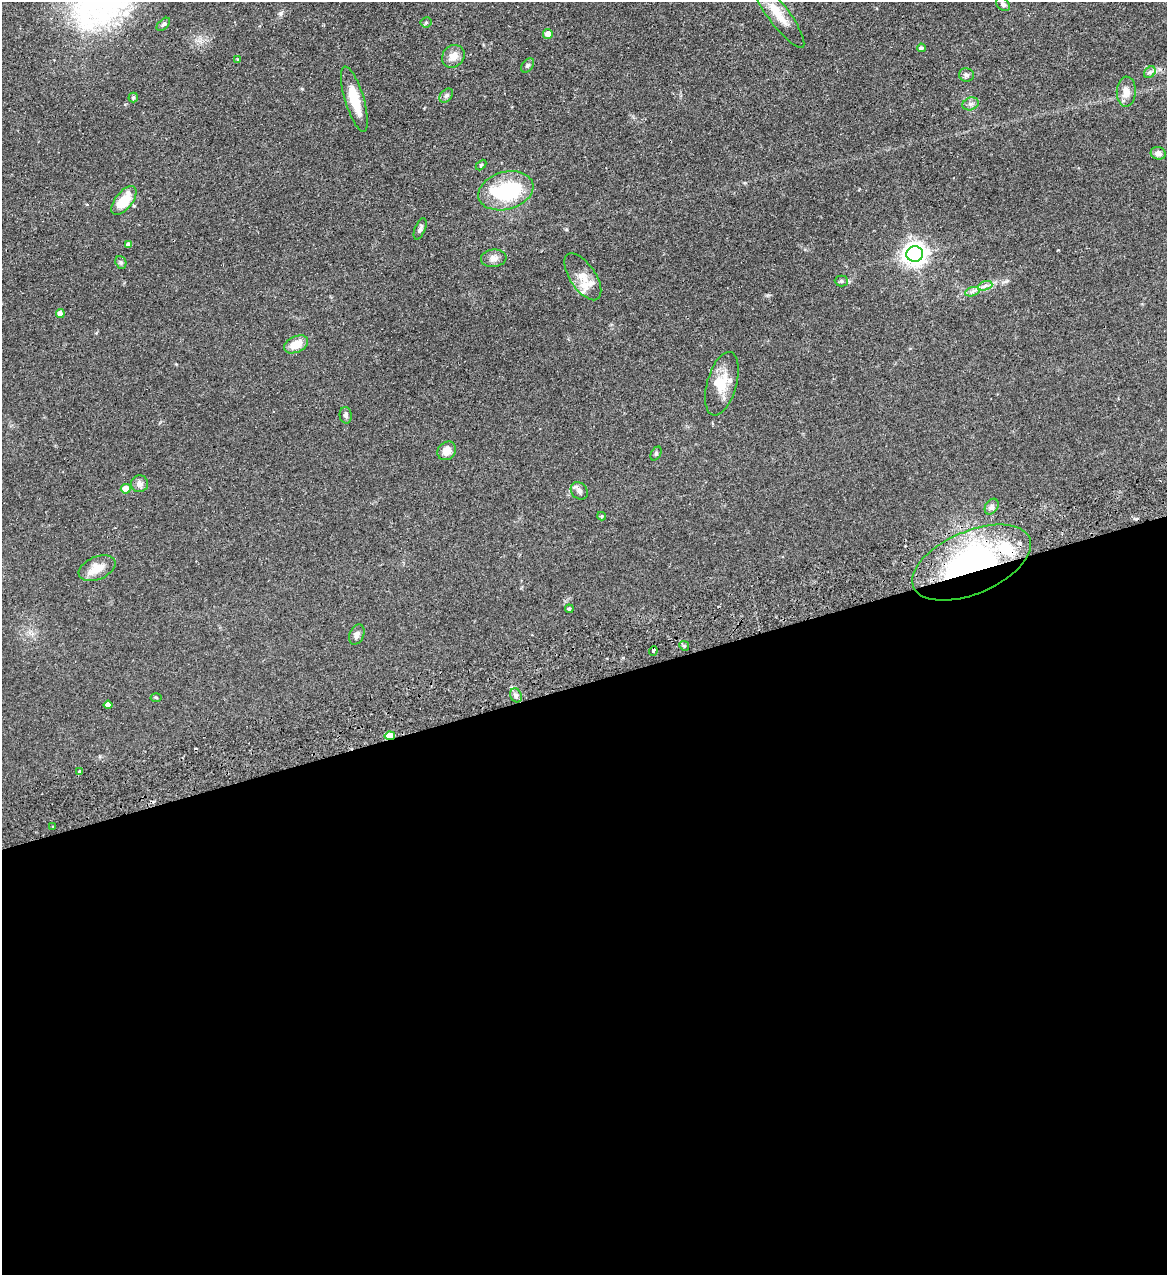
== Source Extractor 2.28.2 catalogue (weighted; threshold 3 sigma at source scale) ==
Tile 15 of 4 x 4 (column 3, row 4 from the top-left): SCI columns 2496-3660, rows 57-1329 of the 5107 x 5203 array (HDU 1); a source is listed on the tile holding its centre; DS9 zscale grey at full resolution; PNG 1169 x 1277 px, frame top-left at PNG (2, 2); each listed source drawn as its Kron ellipse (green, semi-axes under 4 px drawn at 4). Shown black and unused: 46% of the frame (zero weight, under 2 of 3 exposures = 3% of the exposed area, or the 3 px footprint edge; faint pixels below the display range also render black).
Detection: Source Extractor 2.28.2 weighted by HDU 2 'WHT'; one run over the whole footprint, this tile lists its part. Background 0.0555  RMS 0.005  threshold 0.0226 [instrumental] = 3 sigma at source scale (4.5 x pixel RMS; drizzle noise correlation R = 1.50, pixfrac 1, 0.05/0.05 arcsec/px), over >= 5 px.
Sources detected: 60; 1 inside a brighter object's white glare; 1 cosmic-ray / hot-pixel residue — neither listed nor drawn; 6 inside a brighter listed object's ellipse — not listed separately; the other 52 listed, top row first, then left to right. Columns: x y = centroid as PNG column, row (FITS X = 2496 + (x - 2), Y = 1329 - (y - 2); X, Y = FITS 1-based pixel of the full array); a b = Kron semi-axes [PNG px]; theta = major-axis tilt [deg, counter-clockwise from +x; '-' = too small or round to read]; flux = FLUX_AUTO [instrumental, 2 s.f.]
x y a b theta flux
1003 4 8 5 -41 1.2
777 13 43 10 -53 9.8
426 22 5 5 - 0.65
163 24 8 5 44 0.97
548 34 5 5 - 3.9
921 48 4 4 - 1.1
453 56 12 10 44 4.3
238 60 4 3 - 0.51
527 65 8 5 50 0.97
1150 72 6 5 - 0.98
966 75 7 6 - 1.2
1126 92 15 9 88 4.7
446 95 8 5 48 1.2
133 97 5 4 - 0.77
354 99 34 9 -73 12
971 104 8 6 20 1.4
1158 153 7 6 - 1.9
481 165 6 3 46 0.52
506 191 28 19 15 35
124 201 17 8 51 11
420 229 11 5 67 1.4
128 245 4 4 - 1.8
915 254 8 7 - 360
494 258 13 8 7 2.5
121 262 7 5 -69 0.84
583 277 27 12 -56 6.4
841 281 6 5 - 0.9
985 286 7 4 19 1.3
972 292 7 4 19 1.2
60 313 4 4 - 2.2
296 344 13 8 25 6.6
722 384 33 14 74 10
346 415 8 6 -85 1.4
447 451 10 8 47 4.6
656 453 7 5 63 0.73
140 484 8 8 - 2.5
126 489 5 5 - 5.9
579 491 9 8 - 1.8
992 507 8 6 58 1.3
602 516 4 4 - 0.58
971 563 63 31 23 110
97 568 19 11 22 6.7
569 609 4 4 - 0.8
357 635 10 7 65 1.8
684 646 5 4 - 0.73
653 651 4 3 - 1.9
516 695 7 5 -67 1.3
156 697 5 3 - 0.53
108 705 4 4 - 2.5
390 736 5 4 - 9.7
80 771 3 3 - 1
52 827 3 2 - 0.64
Overlapping masked pixels (flux is a lower limit): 3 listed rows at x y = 971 563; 653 651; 390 736
Isophote crosses this tile's border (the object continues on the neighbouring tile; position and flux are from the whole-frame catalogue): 1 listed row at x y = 777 13